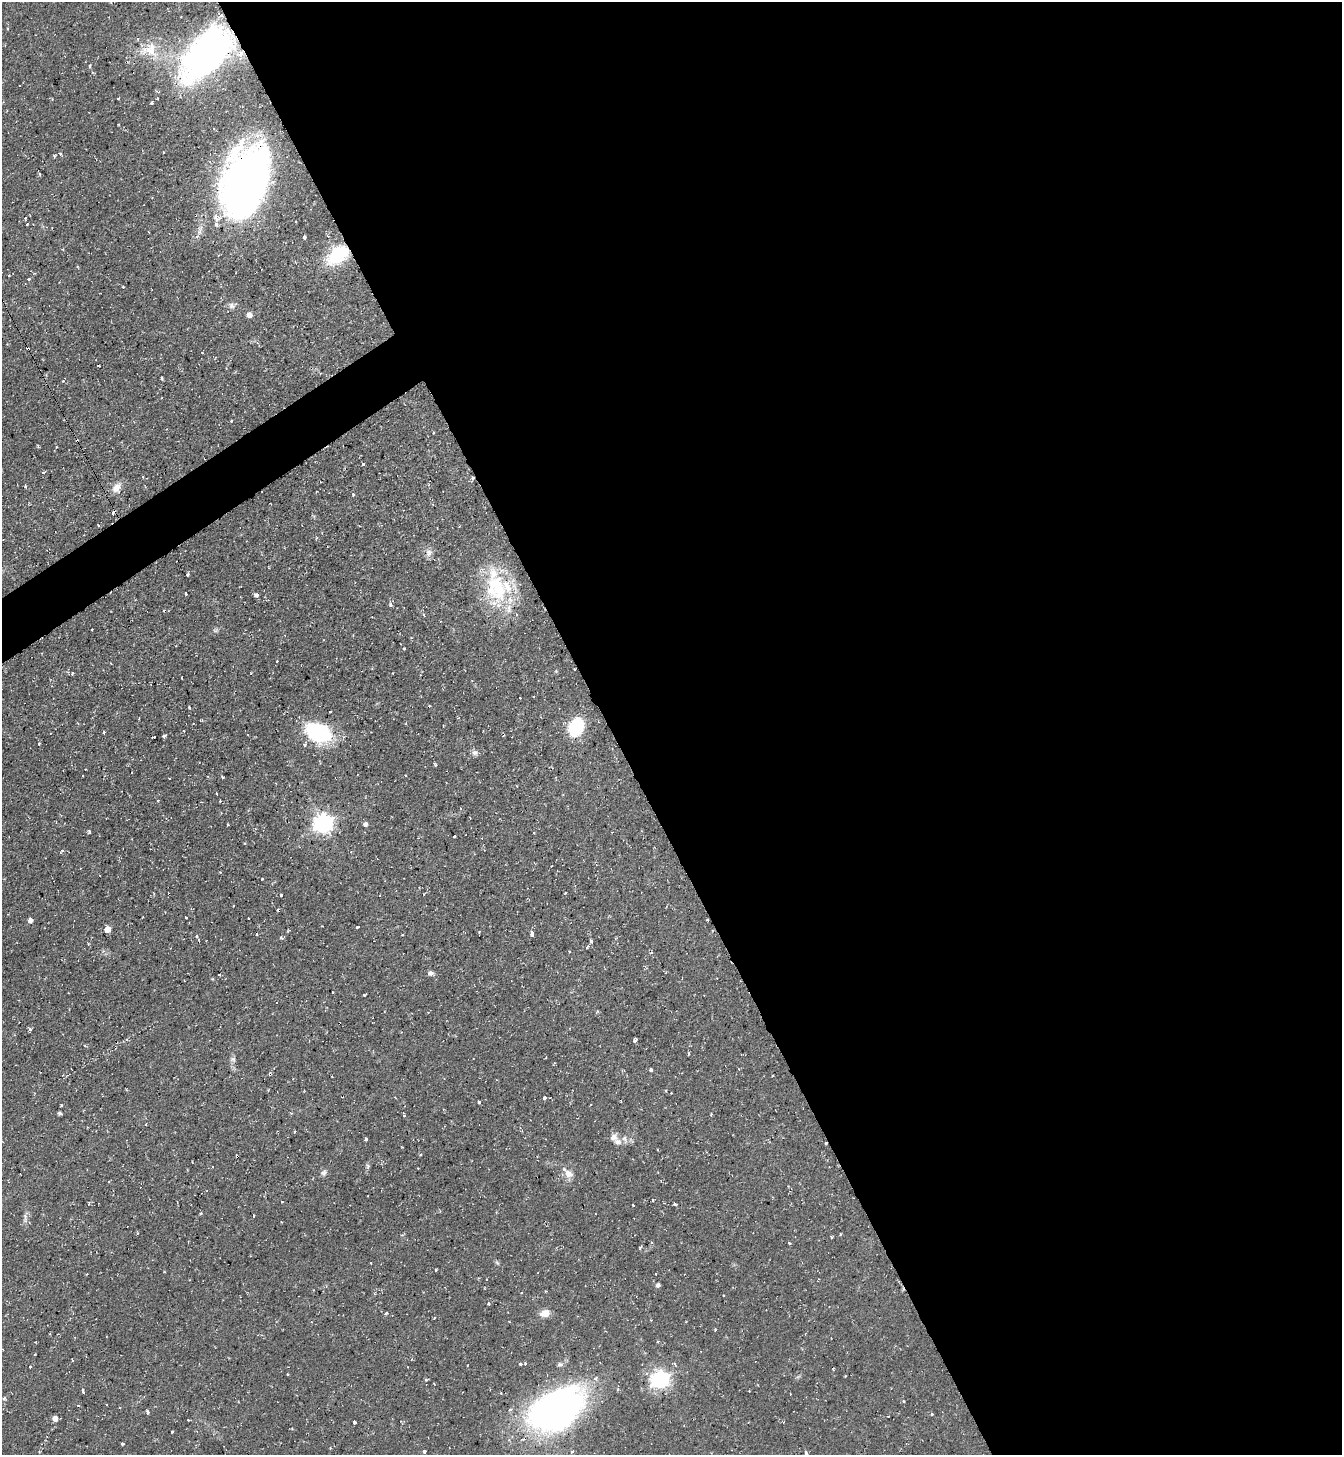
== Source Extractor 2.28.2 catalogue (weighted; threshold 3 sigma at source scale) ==
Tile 8 of 4 x 4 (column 4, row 2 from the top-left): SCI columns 4176-5515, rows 2910-4362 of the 5806 x 5816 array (HDU 1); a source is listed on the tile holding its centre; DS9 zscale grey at full resolution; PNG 1344 x 1457 px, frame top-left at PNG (2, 2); no overlay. Shown black and unused: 56% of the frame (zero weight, under 2 of 3 exposures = <1% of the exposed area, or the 3 px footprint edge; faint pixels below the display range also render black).
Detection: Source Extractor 2.28.2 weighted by HDU 2 'WHT'; one run over the whole footprint, this tile lists its part. Background 0.0591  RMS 0.0061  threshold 0.0274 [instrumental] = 3 sigma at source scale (4.5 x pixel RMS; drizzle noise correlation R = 1.50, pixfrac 1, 0.05/0.05 arcsec/px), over >= 5 px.
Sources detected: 198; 2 inside a brighter object's white glare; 33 cosmic-ray / hot-pixel residue — not listed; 10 inside a brighter listed object's ellipse — not listed separately; the other 153 listed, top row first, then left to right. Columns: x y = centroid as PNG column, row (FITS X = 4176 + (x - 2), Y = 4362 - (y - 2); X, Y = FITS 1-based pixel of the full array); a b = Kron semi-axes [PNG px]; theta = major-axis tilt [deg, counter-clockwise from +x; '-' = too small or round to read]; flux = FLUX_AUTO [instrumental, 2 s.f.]
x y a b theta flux
7 29 4 3 - 0.77
149 50 29 21 16 19
207 53 45 24 55 270
240 54 11 9 44 5
89 66 4 3 - 0.92
118 98 3 2 - 0.53
152 103 3 3 - 0.83
164 152 3 3 - 0.92
60 153 4 3 - 0.74
54 156 3 3 - 1.2
40 174 5 3 - 0.64
244 182 58 34 71 390
27 224 3 3 - 0.82
328 236 5 3 - 0.54
304 237 3 3 - 16
338 255 20 12 38 41
77 267 4 3 - 0.58
28 279 3 3 - 1.7
123 287 3 3 - 0.49
232 305 10 7 -35 2.3
249 315 6 5 - 3.2
202 352 4 2 - 0.36
162 378 4 2 - 0.73
63 381 3 3 - 0.51
231 421 3 2 - 1.1
433 433 3 2 - 0.78
56 447 3 3 - 1.1
363 464 3 3 - 0.89
43 472 3 3 - 1.3
473 478 6 4 51 1.2
25 486 4 3 - 0.58
117 487 12 9 58 5.9
353 494 3 3 - 1.4
98 525 3 2 - 0.5
317 538 5 4 - 0.73
429 553 11 9 74 3
187 575 3 3 - 1.2
498 589 43 30 74 44
185 593 3 3 - 0.98
256 595 4 4 - 1.6
390 604 5 4 - 1.4
424 615 4 2 - 0.56
92 630 2 2 - 0.42
215 630 7 4 -18 0.96
404 648 3 3 - 1.1
277 661 3 3 - 0.71
111 664 3 2 - 0.4
574 669 3 3 - 1.2
393 673 2 2 - 0.41
72 674 3 2 - 1.1
182 678 3 2 - 0.39
520 698 3 3 - 0.68
189 707 4 3 - 0.96
193 724 3 2 - 0.38
576 727 14 10 64 43
103 732 3 3 - 1.2
318 732 28 19 -25 48
164 736 4 3 - 3.9
154 737 3 3 - 2.1
39 744 3 3 - 0.63
475 753 10 6 4 2
435 765 3 3 - 1.4
223 777 3 3 - 0.7
158 801 3 3 - 1.1
228 824 3 2 - 0.72
323 824 8 7 - 290
366 824 5 5 - 2.1
88 832 7 3 68 0.8
534 833 3 3 - 0.55
454 836 3 3 - 1.6
62 851 6 3 55 0.74
220 872 2 2 - 0.61
263 878 3 3 - 1.6
281 895 3 3 - 2.9
186 917 3 3 - 1.2
248 918 3 2 - 0.71
30 920 5 4 - 2.5
357 927 4 3 - 1.4
108 929 5 5 - 7.1
479 932 4 3 - 0.53
532 934 5 3 - 4.1
198 938 7 3 -64 1.4
281 938 4 3 - 1.2
591 941 4 3 - 2
587 947 4 3 - 1.1
430 973 7 5 -8 2
364 995 3 3 - 3.8
30 1029 5 4 - 0.97
634 1040 4 4 - 2.6
689 1053 4 2 - 0.7
233 1059 8 7 - 1.7
651 1070 4 3 - 3.7
270 1074 3 3 - 1.6
773 1076 3 2 - 0.57
666 1091 4 3 - 0.56
544 1098 3 3 - 3.5
621 1101 3 2 - 0.48
479 1102 3 3 - 1.3
61 1105 3 3 - 0.96
60 1113 4 4 - 1.2
404 1114 5 3 - 2
711 1114 4 3 - 0.57
613 1137 10 9 - 3.2
366 1139 4 3 - 1.5
625 1139 11 6 -65 2.6
237 1156 3 3 - 1.1
368 1166 6 5 - 1
324 1172 9 7 45 1.9
569 1174 14 10 -45 5
653 1200 3 2 - 0.53
88 1204 4 3 - 0.56
675 1204 6 3 -2 0.99
633 1205 3 2 - 0.52
440 1211 3 3 - 0.5
496 1212 3 3 - 0.49
201 1213 4 3 - 0.59
253 1216 3 2 - 0.52
25 1218 15 5 -90 2.6
831 1237 3 2 - 0.75
789 1243 3 3 - 1.3
371 1263 3 3 - 0.64
436 1270 3 2 - 0.9
164 1272 3 2 - 0.58
486 1279 3 2 - 0.66
658 1285 5 5 - 1.5
522 1292 3 2 - 0.51
723 1295 3 2 - 0.83
489 1304 4 4 - 0.87
386 1313 4 3 - 0.89
545 1313 10 7 13 6.2
434 1318 3 2 - 0.46
72 1360 3 2 - 0.57
520 1364 3 3 - 8.3
560 1364 8 6 9 1.6
30 1366 3 3 - 1.3
426 1380 5 3 - 0.66
660 1380 7 7 - 240
83 1391 4 2 - 1.2
501 1393 3 3 - 0.5
4 1398 5 4 - 0.83
903 1402 4 3 - 0.83
78 1405 4 3 - 0.77
556 1409 55 33 30 250
147 1412 4 3 - 1.6
932 1414 3 3 - 0.86
888 1416 3 2 - 0.39
55 1418 5 4 - 4.4
354 1422 3 3 - 7.2
783 1422 4 2 - 0.51
172 1431 3 3 - 0.98
122 1443 3 3 - 1.1
424 1451 3 3 - 4.5
806 1453 4 3 - 2
Overlapping masked pixels (flux is a lower limit): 8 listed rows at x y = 207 53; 244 182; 338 255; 473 478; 574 669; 270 1074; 237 1156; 556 1409
Isophote crosses this tile's border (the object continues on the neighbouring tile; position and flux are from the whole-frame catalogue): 1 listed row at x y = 806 1453
Unlisted compact peaks at least as high as the median listed source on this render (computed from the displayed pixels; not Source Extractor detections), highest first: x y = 640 1248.